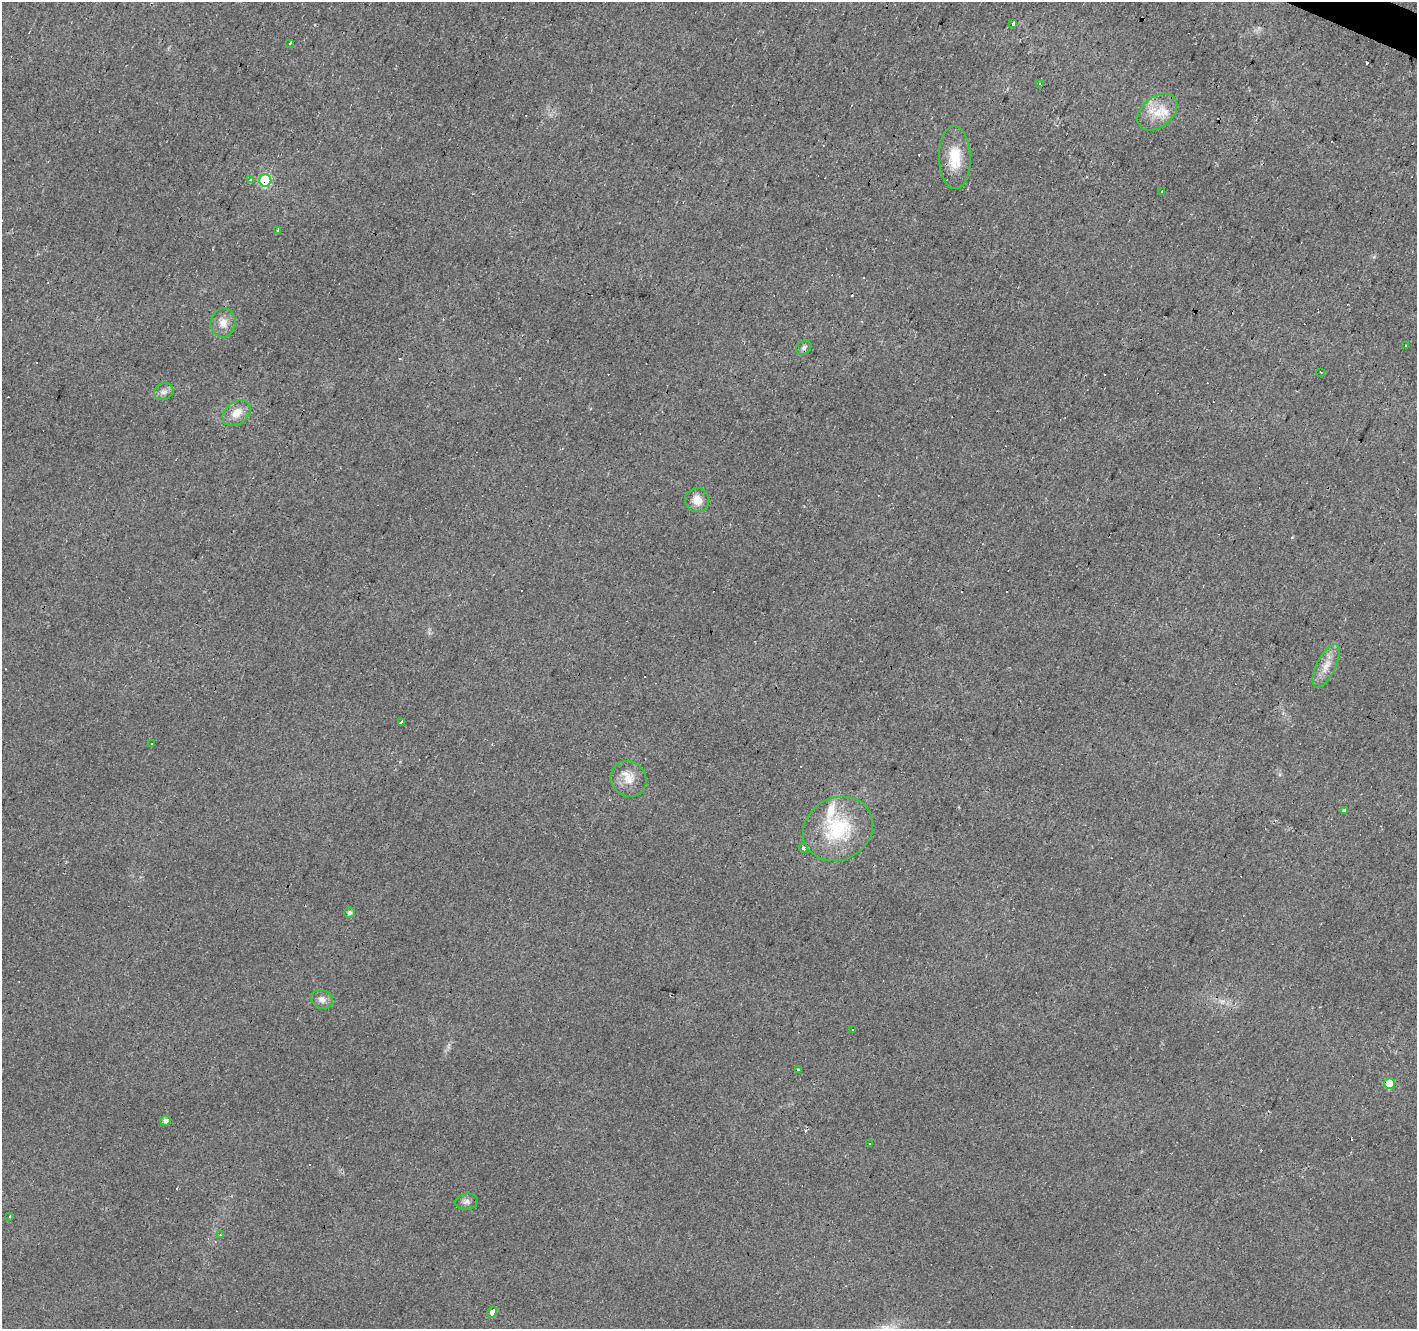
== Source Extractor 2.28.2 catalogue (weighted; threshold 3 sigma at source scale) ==
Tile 10 of 4 x 4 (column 2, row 3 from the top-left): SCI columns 1420-2834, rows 1595-2921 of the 5663 x 5777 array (HDU 1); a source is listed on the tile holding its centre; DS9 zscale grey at full resolution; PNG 1419 x 1331 px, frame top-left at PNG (2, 2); each listed source drawn as its Kron ellipse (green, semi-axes under 4 px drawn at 4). Shown black and unused: <1% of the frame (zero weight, under 2 of 3 exposures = <1% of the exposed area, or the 3 px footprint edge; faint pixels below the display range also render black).
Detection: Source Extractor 2.28.2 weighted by HDU 2 'WHT'; one run over the whole footprint, this tile lists its part. Background 0.0202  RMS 0.0061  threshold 0.0272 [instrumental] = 3 sigma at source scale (4.5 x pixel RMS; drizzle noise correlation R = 1.50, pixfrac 1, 0.0396/0.0396 arcsec/px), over >= 5 px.
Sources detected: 59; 24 cosmic-ray / hot-pixel residue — neither listed nor drawn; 1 inside a brighter listed object's ellipse — not listed separately; the other 34 listed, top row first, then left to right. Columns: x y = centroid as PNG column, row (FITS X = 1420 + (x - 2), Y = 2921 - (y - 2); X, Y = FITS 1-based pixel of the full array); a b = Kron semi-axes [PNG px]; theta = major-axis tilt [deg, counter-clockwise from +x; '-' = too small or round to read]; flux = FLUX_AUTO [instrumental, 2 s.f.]
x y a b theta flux
1013 24 4 3 - 3.1
290 43 3 3 - 1.5
1039 83 3 3 - 4.8
1157 112 22 15 39 13
955 158 31 16 -89 16
251 180 3 3 - 2.8
265 180 6 6 - 54
1162 192 3 3 - 5.4
277 230 3 3 - 2.1
223 323 14 12 83 5.7
1405 346 3 3 - 1.6
804 348 8 6 40 1.7
1321 372 3 3 - 1.2
164 392 10 8 27 2.8
237 413 15 11 40 7.2
697 500 12 12 - 6.9
1326 666 24 9 64 7.6
401 722 4 3 - 2.5
152 744 2 2 - 0.46
628 779 18 17 - 8.8
1344 811 3 3 - 7.5
838 829 36 31 29 44
804 848 5 4 - 2.1
349 913 5 5 - 1.8
322 999 11 9 -22 3.5
852 1030 3 3 - 4.4
798 1070 3 3 - 1.1
1390 1083 5 5 - 12
165 1121 5 4 - 2.5
869 1143 3 2 - 0.64
467 1202 11 8 8 2.5
9 1216 3 3 - 1
220 1235 4 3 - 0.57
492 1312 6 3 62 630
Overlapping masked pixels (flux is a lower limit): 1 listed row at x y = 265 180